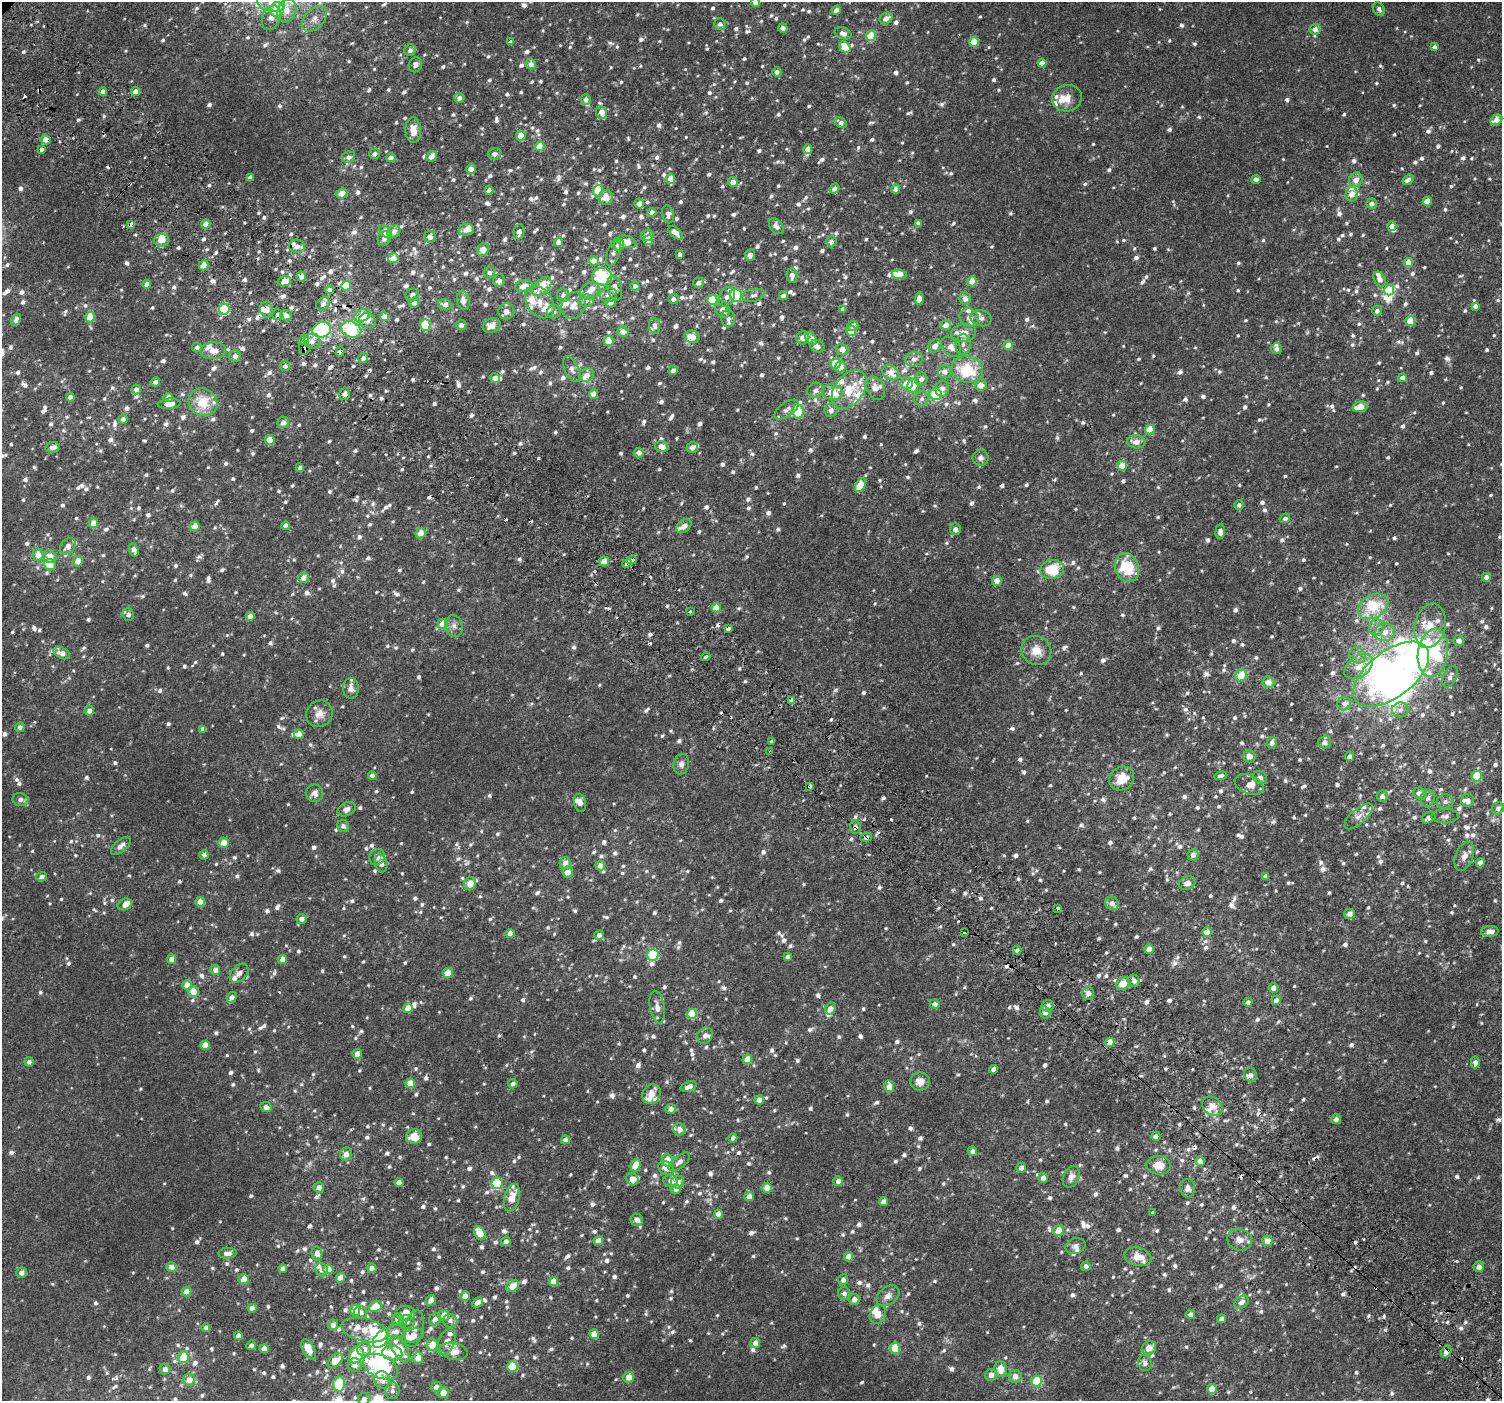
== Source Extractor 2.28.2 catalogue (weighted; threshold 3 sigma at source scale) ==
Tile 6 of 4 x 4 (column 2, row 2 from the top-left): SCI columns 1564-3063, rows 3024-4422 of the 6113 x 6113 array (HDU 1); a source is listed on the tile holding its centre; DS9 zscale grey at full resolution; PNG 1504 x 1403 px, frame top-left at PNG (2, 2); each listed source drawn as its Kron ellipse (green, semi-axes under 4 px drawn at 4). Shown black and unused: <1% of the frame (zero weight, under 2 of 3 exposures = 3% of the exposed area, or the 3 px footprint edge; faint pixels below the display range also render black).
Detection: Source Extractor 2.28.2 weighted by HDU 2 'WHT'; one run over the whole footprint, this tile lists its part. Background 0.00677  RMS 0.0062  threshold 0.0279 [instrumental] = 3 sigma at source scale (4.5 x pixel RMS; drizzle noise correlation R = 1.50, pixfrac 1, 0.0396/0.0396 arcsec/px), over >= 5 px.
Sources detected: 1843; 1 too faint to see at this stretch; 9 inside a brighter object's white glare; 27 cosmic-ray / hot-pixel residue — neither listed nor drawn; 104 inside a brighter listed object's ellipse — not listed separately; of the other 1702, all 500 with FLUX_AUTO >= 2.3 (the completeness limit of this list) listed and drawn (1202 fainter detections not listed), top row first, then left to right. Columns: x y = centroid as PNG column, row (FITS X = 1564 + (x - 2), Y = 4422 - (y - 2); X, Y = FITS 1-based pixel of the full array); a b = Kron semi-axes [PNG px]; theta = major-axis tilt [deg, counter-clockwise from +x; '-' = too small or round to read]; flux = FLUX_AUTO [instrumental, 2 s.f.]
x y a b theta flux
271 2 14 9 -15 7.5
755 2 4 4 - 4.2
1379 9 7 5 -58 2.4
277 10 7 7 - 12
836 10 5 4 - 3.7
287 11 12 9 67 5.7
271 18 13 9 71 4.6
886 18 7 5 33 4.4
314 19 15 9 47 5.1
720 24 6 5 - 2.5
783 28 5 4 - 2.5
1315 29 5 5 - 4.8
843 33 9 5 -20 3.3
871 36 5 5 - 14
511 42 4 4 - 2.8
974 42 5 4 - 12
845 47 6 5 - 9.9
1434 47 4 4 - 2.5
410 50 6 5 - 2.4
1042 63 4 4 - 6.3
531 64 5 5 - 3.3
415 65 7 6 - 2.3
777 72 4 4 - 2.4
103 91 4 4 - 3.1
135 91 4 4 - 4.9
459 98 5 5 - 2.7
1067 98 15 13 14 6.8
586 99 5 5 - 2.9
602 112 6 5 - 5.4
1496 120 6 4 29 5.9
841 123 6 4 -37 3
413 130 13 8 -87 6.5
521 136 5 4 - 13
46 140 5 4 - 7
540 146 5 4 - 13
808 149 5 4 - 6.5
42 150 4 3 - 9.5
375 154 5 5 - 2.6
495 154 6 6 - 2.6
432 156 6 4 41 6.7
349 157 6 6 - 2.9
391 158 4 4 - 3
471 169 5 4 - 4.8
250 177 4 4 - 3
671 179 5 4 - 8
1256 179 5 4 - 3.2
1356 180 7 6 - 4.8
1408 180 6 4 36 2.8
733 182 5 5 - 5
834 188 5 4 - 3.2
896 189 4 4 - 2.7
489 190 4 4 - 4.6
598 191 6 5 - 10
342 193 6 5 - 5.8
1352 194 7 6 - 6
606 197 7 7 - 7.3
1427 201 4 4 - 9.3
639 204 5 4 - 4.3
1372 204 5 5 - 3.2
652 212 4 4 - 4.4
668 214 9 6 -79 3.1
918 223 4 4 - 2.5
206 224 4 4 - 7.5
130 225 4 3 - 12
776 226 9 6 -51 3.3
1392 226 5 4 - 4.3
466 230 8 5 9 5.1
385 232 8 5 -45 10
394 232 7 5 44 2.8
519 232 7 5 84 3.8
676 233 8 5 -42 3.8
647 235 6 5 - 3.2
430 237 6 6 - 3.3
384 238 7 6 - 3.3
162 240 7 6 - 6
648 240 5 4 - 14
559 242 5 4 - 4.5
627 242 10 6 -17 7.7
831 242 5 5 - 2.7
619 245 6 5 - 4.5
297 246 8 6 -2 3.8
483 250 7 5 56 7
613 252 14 6 73 3
680 254 4 4 - 2.7
750 255 6 5 - 3.4
393 258 5 5 - 5.4
594 261 5 4 - 7.7
1409 263 4 4 - 9
204 265 5 4 - 7.1
490 273 6 5 - 2.5
899 274 7 4 -5 11
301 276 5 4 - 2.7
792 276 7 5 -89 3.2
602 277 10 9 - 37
1380 279 8 5 -59 3.9
499 280 6 6 - 3.3
284 281 7 5 14 5.6
972 281 5 5 - 5.9
698 283 5 5 - 2.4
147 284 4 4 - 4.8
346 286 5 4 - 14
524 286 9 6 10 7
542 286 11 7 42 9.9
635 286 4 4 - 2.5
615 288 12 7 -79 4
330 290 4 4 - 4.4
1389 290 5 5 - 25
590 291 10 8 32 5.5
412 295 7 6 - 2.3
563 295 6 6 - 2.4
608 295 9 7 16 2.9
736 295 6 6 - 49
753 295 11 6 12 2.4
783 296 4 4 - 3
727 297 10 7 62 3
965 298 6 6 - 3.4
673 299 5 5 - 2.8
919 299 6 4 82 5.3
463 300 10 6 -80 4.2
712 300 5 5 - 17
586 301 7 6 - 2.6
414 302 5 5 - 4.1
540 302 18 12 -53 9.7
611 302 6 4 51 3
323 304 7 6 - 2.3
445 305 7 5 -16 3.5
573 306 14 11 56 5.6
1475 306 4 4 - 2.9
224 309 5 5 - 33
722 309 9 7 -60 3.6
843 309 4 4 - 2.4
266 310 8 6 -82 4.4
506 311 8 8 - 4.4
1377 311 5 5 - 2.4
554 312 7 7 - 2.4
278 315 5 5 - 2.6
286 315 6 5 - 3.4
362 315 8 6 29 9.3
90 317 5 5 - 10
385 317 4 4 - 7.5
969 318 10 9 - 3.8
981 318 10 8 -12 2.9
728 319 9 7 -86 2.9
16 320 6 4 68 2.3
367 321 8 7 - 4.2
1410 321 5 5 - 12
425 325 6 5 - 23
461 325 5 5 - 2.9
946 325 5 5 - 6
491 326 9 7 19 5.6
655 326 8 5 -84 2.3
853 326 6 5 - 3.2
351 329 10 8 -24 35
322 330 9 7 19 55
623 331 5 5 - 4.5
851 331 5 5 - 11
964 333 12 9 12 7.8
692 337 8 6 -9 8.2
803 338 7 6 - 3.5
811 338 7 5 -49 7.5
304 340 6 3 30 28
312 341 8 7 - 3.8
609 341 5 5 - 8.9
963 345 11 7 88 3.2
1008 345 4 4 - 7.5
817 346 7 5 -24 3.4
935 346 7 6 - 3.5
197 347 5 4 - 2.5
951 347 11 8 -46 4.7
304 348 7 5 -84 2.4
1277 349 5 5 - 2.5
842 350 6 5 - 5
213 351 13 8 5 5.5
340 351 5 4 - 3.2
235 356 6 5 - 2.7
363 358 5 5 - 2.8
914 359 9 7 12 2.9
835 364 5 5 - 15
285 366 5 5 - 2.6
841 367 6 5 - 6
572 369 14 7 -63 3.1
673 370 5 4 - 2.5
967 370 16 13 -17 28
945 372 7 6 - 4.1
891 373 9 7 -37 6.1
586 375 8 6 30 4.4
495 378 5 5 - 4.5
1402 378 4 4 - 3.9
921 379 6 6 - 2.9
155 382 4 4 - 2.3
907 383 6 6 - 7.3
981 385 6 5 - 6.1
913 386 7 5 73 11
876 388 12 8 -65 4.4
136 389 5 4 - 3.2
942 389 8 6 83 4.8
815 390 8 7 - 2.5
849 390 22 14 53 17
832 392 10 8 -8 11
345 394 6 5 - 2.9
594 394 4 4 - 6.1
936 394 6 6 - 24
70 397 4 4 - 3.5
168 397 4 4 - 5.1
922 399 8 7 - 2.3
203 402 15 13 -38 16
169 404 11 5 5 4.5
1360 407 8 5 15 10
786 409 14 7 36 3.2
831 410 7 6 - 2.7
798 411 7 5 -80 20
123 419 4 4 - 3.3
283 422 6 5 - 3.7
1150 430 5 4 - 11
270 440 5 4 - 11
1136 442 9 6 -5 5.2
53 447 7 5 9 2.5
662 447 7 5 -13 5.4
692 447 5 5 - 4
639 453 5 5 - 3.6
980 458 8 8 - 2.6
1122 466 5 5 - 15
300 468 4 4 - 2.9
860 485 7 5 59 14
1239 505 4 4 - 2.4
1285 518 5 4 - 2.4
93 523 5 4 - 6
195 526 5 4 - 8
286 526 4 4 - 5.1
684 526 8 6 36 3.1
955 529 6 5 - 3
1220 531 7 4 85 3.4
420 533 5 5 - 6.6
68 546 9 6 49 4.1
134 550 6 4 -68 3.7
38 555 6 5 - 5.7
50 557 7 6 - 5.7
632 560 5 3 - 20
78 561 5 5 - 7
604 561 5 4 - 6.5
627 563 5 3 - 6
50 565 6 5 - 9.2
1127 568 15 11 -68 26
1052 569 12 9 12 21
1486 577 4 4 - 4.8
303 578 5 5 - 4.7
997 581 5 4 - 4.6
1373 606 16 11 30 24
716 608 4 4 - 10
690 611 3 3 - 5
128 614 6 5 - 2.5
250 616 4 4 - 5
443 624 5 5 - 10
454 626 11 8 -71 3.2
1430 626 22 15 76 13
728 628 4 3 - 7.7
1376 628 8 7 - 3
1385 632 10 9 - 5.7
1459 641 5 5 - 3.4
1036 651 15 14 - 8.5
62 653 9 5 -26 5.3
1433 653 24 15 81 36
1357 655 8 7 - 3.2
706 657 5 3 - 3.6
1359 667 16 10 35 8.4
1391 674 44 23 37 190
1241 675 6 5 - 13
1450 677 11 6 64 3.1
1268 682 6 6 - 4.5
351 688 10 8 -88 4.5
791 700 3 3 - 5.4
1344 704 7 6 - 3.3
1400 710 8 7 - 2.9
89 711 5 4 - 3.5
319 714 14 13 - 5.5
20 727 5 4 - 2.5
203 729 4 4 - 3
299 734 5 4 - 5
771 741 3 3 - 2.9
1325 742 6 6 - 3.1
1272 743 6 5 - 3.3
770 752 4 3 - 5.2
1249 756 6 6 - 4.5
1349 757 4 4 - 2.9
681 764 10 8 79 3.1
372 776 4 4 - 2.6
1221 776 6 4 15 2.5
1477 776 5 5 - 26
1260 777 7 6 - 2.6
1122 778 13 11 36 11
1249 785 15 9 -23 4.8
810 786 4 3 - 20
315 793 8 8 - 3.3
1420 793 7 5 -16 3.6
1382 796 6 5 - 2.6
1428 798 8 7 - 2.6
20 800 8 6 -10 2.7
1468 800 6 6 - 3.2
1445 802 8 7 - 2.4
580 803 9 6 -79 3.8
1498 808 6 5 - 2.9
347 809 9 6 26 2.9
1359 816 18 7 41 3.9
1445 816 13 7 1 2.6
1429 818 7 5 28 2.6
343 826 6 5 - 2.5
855 827 6 5 - 2.4
866 837 5 4 - 2.4
224 843 5 5 - 6.1
121 846 12 6 40 4
204 855 5 4 - 2.8
1193 855 6 5 - 3.4
1464 856 15 8 69 4.2
377 857 8 7 - 3.1
381 863 9 6 -77 2.9
565 863 6 5 - 5.6
1480 863 5 4 - 2.7
600 866 5 5 - 5
568 872 5 5 - 6.4
1266 876 4 4 - 2.3
42 877 5 4 - 2.6
1187 883 8 7 - 4.1
470 884 7 5 61 7.3
200 902 5 4 - 9
1112 903 7 6 - 3.6
125 904 7 5 25 5.5
1058 908 3 3 - 4.9
1350 914 5 5 - 3.8
301 919 5 5 - 3
1490 931 8 5 3 4.9
1207 932 5 4 - 7.5
964 933 3 3 - 3.9
510 934 4 4 - 4.3
599 935 5 4 - 2.5
1149 949 4 4 - 7
1017 950 4 4 - 2.4
653 955 6 5 - 29
788 957 4 4 - 3.3
172 959 4 4 - 6.2
283 959 4 4 - 7.7
215 970 5 5 - 3.8
239 973 11 7 46 2.9
448 973 5 5 - 11
1134 981 6 5 - 3.1
1123 984 7 6 - 7.9
187 985 5 5 - 7.5
1273 988 5 4 - 4.6
193 991 5 5 - 7.3
1088 993 6 6 - 3.7
232 997 5 4 - 2.4
1276 1000 5 4 - 4.9
1248 1002 4 4 - 2.7
935 1004 5 4 - 2.6
1048 1006 6 5 - 2.7
657 1007 16 7 -80 4.3
408 1008 5 4 - 12
830 1009 6 5 - 4.7
1045 1012 6 5 - 4.7
692 1014 5 5 - 21
705 1035 8 7 - 2.5
1110 1042 4 4 - 9.9
205 1045 4 4 - 9.9
357 1054 5 4 - 5.1
747 1059 5 4 - 12
29 1062 4 4 - 2.7
1475 1062 6 4 89 3.1
993 1069 4 4 - 3.2
1250 1075 7 6 - 2.4
920 1081 10 9 - 4.9
410 1083 5 4 - 14
513 1084 4 4 - 2.6
889 1086 6 5 - 7.2
689 1087 8 4 19 3.6
651 1094 10 9 - 6.4
759 1100 4 4 - 4.1
1212 1106 11 8 -38 6
266 1107 6 5 - 3.6
671 1109 5 5 - 3
1336 1119 5 5 - 2.8
680 1129 6 6 - 3.9
1156 1136 4 4 - 2.7
414 1137 8 7 - 9.6
733 1138 4 4 - 2.4
566 1140 4 4 - 4.1
972 1151 5 4 - 3.4
346 1154 6 6 - 4.1
667 1160 7 5 -66 12
1200 1161 5 5 - 4
679 1162 13 6 40 3
636 1165 6 4 68 14
1159 1165 12 9 -5 8.3
666 1168 8 6 -39 4.5
1021 1168 5 5 - 3.4
1071 1177 11 8 66 4
1043 1178 5 5 - 3.9
632 1179 6 6 - 5.4
671 1181 7 6 - 3.2
838 1181 5 5 - 4.4
678 1182 6 6 - 3.5
399 1183 4 4 - 5.5
497 1183 6 5 - 28
319 1187 5 5 - 3.5
767 1188 5 5 - 8.1
1188 1188 9 7 -85 3.1
676 1189 5 5 - 3.1
749 1196 5 4 - 5
512 1198 14 7 76 9.2
884 1202 4 4 - 4.4
1153 1213 3 3 - 2.9
718 1214 4 4 - 5.9
637 1220 6 6 - 3.7
1058 1230 5 5 - 6.8
480 1233 7 5 -57 10
1240 1240 12 10 -20 5.1
506 1241 5 4 - 2.6
598 1241 4 4 - 8.2
1267 1241 5 5 - 6.6
1076 1246 10 7 16 2.6
227 1253 9 5 5 3
317 1254 7 5 -79 3.8
848 1257 5 4 - 6.2
1138 1257 14 9 -15 8
1086 1266 4 4 - 2.7
171 1267 5 5 - 3.8
1479 1267 5 5 - 3.6
372 1268 4 4 - 4.9
283 1269 4 4 - 3.7
328 1269 5 4 - 10
322 1270 7 6 - 3.4
21 1273 5 5 - 3.7
340 1278 5 4 - 6.5
244 1279 5 4 - 11
843 1280 5 5 - 2.9
553 1281 5 4 - 7.6
512 1286 7 5 38 8.4
187 1292 5 4 - 5.7
844 1293 6 6 - 2.9
465 1296 5 4 - 5.3
888 1296 13 9 38 3.8
854 1299 5 5 - 4
431 1300 5 4 - 4.3
1241 1302 8 6 37 2.8
477 1303 6 4 44 4.4
375 1307 6 5 - 14
252 1308 4 4 - 5
355 1310 5 5 - 8.9
361 1312 6 6 - 2.8
406 1313 9 7 -3 7.7
878 1314 10 7 68 5
1190 1314 5 4 - 3.2
444 1315 6 5 - 6.4
398 1319 6 5 - 4.3
435 1319 6 5 - 3.5
1221 1319 4 4 - 2.9
450 1321 7 6 - 2.4
407 1322 8 6 -11 3
333 1325 5 5 - 3.4
206 1328 4 4 - 3.5
414 1329 19 9 79 5.9
364 1330 23 11 -13 19
396 1332 9 6 0 3.7
594 1334 5 4 - 6.7
238 1336 4 4 - 4.3
412 1336 11 6 18 10
381 1339 10 6 49 28
447 1342 14 8 65 4.7
755 1343 5 5 - 4.2
251 1345 5 4 - 2.3
432 1345 6 5 - 11
895 1348 5 5 - 17
1149 1348 7 6 - 7.4
264 1349 4 4 - 5.5
309 1349 11 6 -61 8
364 1349 7 7 - 4.3
400 1349 15 7 -60 18
454 1351 14 8 -13 7.1
1446 1352 6 5 - 4.3
392 1353 10 7 -7 14
356 1355 9 6 58 37
183 1357 6 5 - 12
418 1358 5 5 - 6.7
335 1361 9 5 45 13
1145 1363 8 6 -76 2.9
355 1365 7 6 - 3.4
512 1366 5 5 - 23
381 1367 18 11 -25 82
165 1369 5 5 - 3.3
1000 1369 7 6 - 7.9
991 1375 6 6 - 3.4
1015 1376 6 6 - 4.3
629 1377 5 5 - 4.9
189 1380 6 6 - 5.4
382 1380 8 7 - 5
1037 1381 5 5 - 23
339 1384 7 6 - 30
436 1387 5 5 - 3.6
1212 1389 5 4 - 11
392 1391 8 7 - 2.9
443 1392 5 5 - 6.6
364 1399 6 6 - 2.9
Overlapping masked pixels (flux is a lower limit): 20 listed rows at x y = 46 140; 42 150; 130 225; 301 276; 224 309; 266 310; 278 315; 304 340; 304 348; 340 351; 632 560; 627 563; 728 628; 791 700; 770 752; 810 786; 855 827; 866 837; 1110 1042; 1446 1352
Isophote crosses this tile's border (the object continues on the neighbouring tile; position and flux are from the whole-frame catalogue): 3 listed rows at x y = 271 2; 755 2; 364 1399